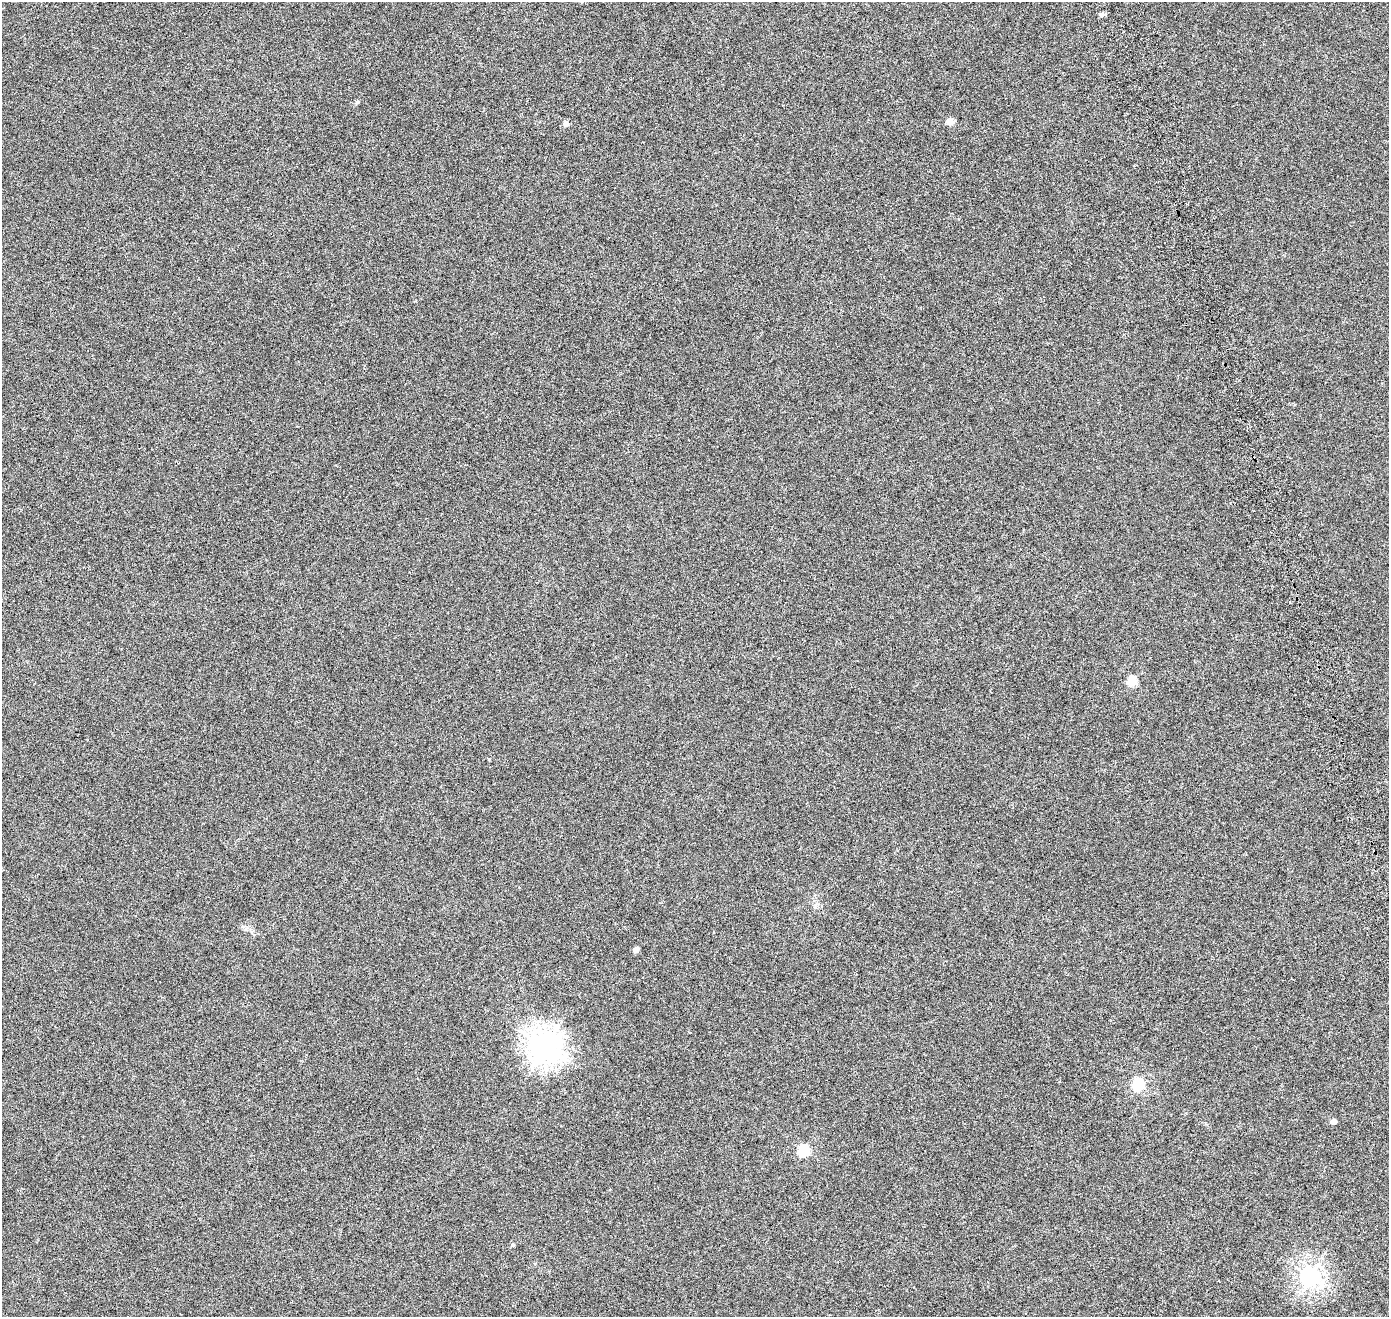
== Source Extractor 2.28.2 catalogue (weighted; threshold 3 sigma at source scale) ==
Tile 10 of 4 x 4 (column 2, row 3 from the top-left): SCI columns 1539-2925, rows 1523-2837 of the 5840 x 5638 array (HDU 1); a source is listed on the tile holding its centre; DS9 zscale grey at full resolution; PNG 1391 x 1319 px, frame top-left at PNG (2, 2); no overlay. Shown black and unused: <1% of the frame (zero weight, under 4 of 8 exposures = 7% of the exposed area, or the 3 px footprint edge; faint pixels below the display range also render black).
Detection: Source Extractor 2.28.2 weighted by HDU 2 'WHT'; one run over the whole footprint, this tile lists its part. Background 3.17e-06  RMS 0.0016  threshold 0.00671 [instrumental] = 3 sigma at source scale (4.09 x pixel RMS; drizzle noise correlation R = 1.36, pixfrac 0.8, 0.0396/0.0396 arcsec/px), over >= 5 px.
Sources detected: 12; all 12 listed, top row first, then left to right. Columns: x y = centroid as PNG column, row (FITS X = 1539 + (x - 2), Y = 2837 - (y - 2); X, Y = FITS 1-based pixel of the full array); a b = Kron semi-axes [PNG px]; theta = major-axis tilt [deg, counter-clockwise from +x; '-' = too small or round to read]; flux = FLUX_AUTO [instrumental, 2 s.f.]
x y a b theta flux
1102 14 7 6 - 0.32
357 102 6 4 70 0.15
950 121 10 7 -1 0.69
566 124 4 4 - 0.85
1132 681 5 5 - 5.9
636 950 4 4 - 1
545 1047 11 11 - 120
1138 1084 6 5 - 14
1334 1122 8 6 34 0.34
804 1150 6 5 - 12
513 1245 5 4 - 0.15
1310 1276 7 7 - 56
Unlisted compact peaks at least as high as the median listed source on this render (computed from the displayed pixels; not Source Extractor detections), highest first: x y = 489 759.